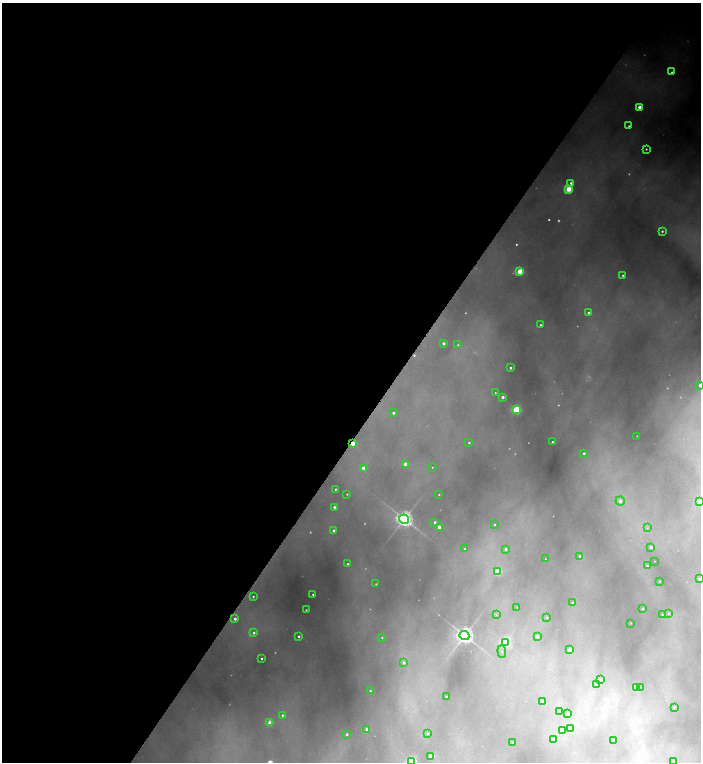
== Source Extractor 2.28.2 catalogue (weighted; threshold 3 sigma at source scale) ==
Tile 5 of 4 x 4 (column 1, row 2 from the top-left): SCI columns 304-1700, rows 3040-4558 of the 6054 x 6077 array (HDU 1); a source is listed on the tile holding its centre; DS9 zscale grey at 2 x 2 block average (1 PNG px = mean of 2 x 2 image px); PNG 703 x 764 px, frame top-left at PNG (2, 3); each listed source drawn as its Kron ellipse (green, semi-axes under 4 px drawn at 4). Shown black and unused: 56% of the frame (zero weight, under 4 of 8 exposures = <1% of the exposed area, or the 3 px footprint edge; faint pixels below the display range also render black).
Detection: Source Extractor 2.28.2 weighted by HDU 2 'WHT'; one run over the whole footprint, this tile lists its part. Background 0.434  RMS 0.013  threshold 0.052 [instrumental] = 3 sigma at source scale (4.09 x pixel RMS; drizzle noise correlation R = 1.36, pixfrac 0.8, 0.05/0.05 arcsec/px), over >= 5 px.
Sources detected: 127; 29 too faint to see at this stretch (2 x 2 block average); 1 cosmic-ray / hot-pixel residue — neither listed nor drawn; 1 coinciding with a brighter row at this scale — not listed separately; the other 96 listed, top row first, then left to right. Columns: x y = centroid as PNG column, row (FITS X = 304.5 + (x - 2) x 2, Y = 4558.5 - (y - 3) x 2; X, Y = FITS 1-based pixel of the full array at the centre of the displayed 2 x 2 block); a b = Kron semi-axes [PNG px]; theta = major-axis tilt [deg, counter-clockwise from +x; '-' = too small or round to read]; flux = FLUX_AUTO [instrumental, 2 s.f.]
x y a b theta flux
672 72 3 2 - 3.9
639 107 2 2 - 46
629 126 2 2 - 3.3
646 149 2 2 - 4.3
571 183 3 2 - 11
568 189 3 3 - 170
662 231 2 2 - 5.8
520 271 3 3 - 150
623 275 2 2 - 3.5
588 313 2 2 - 9.9
540 325 2 2 - 5.1
443 343 2 2 - 14
458 345 3 3 - 3.6
510 368 2 2 - 8.6
699 385 4 3 - 8.8
495 393 2 2 - 1.9
503 397 2 2 - 16
516 410 3 3 - 350
393 413 2 2 - 7.8
637 436 2 2 - 1.3
552 442 2 2 - 4.3
353 443 3 2 - 54
469 443 3 2 - 3.4
584 453 3 3 - 6.3
406 464 3 2 - 57
432 467 2 2 - 1.8
364 468 3 2 - 37
335 489 2 2 - 3.4
347 494 2 2 - 2.6
439 495 2 2 - 2.2
620 501 4 4 - 20
699 501 4 3 - 110
334 507 2 2 - 12
404 519 5 4 - 1800
435 522 2 2 - 8.3
494 525 2 2 - 2.7
439 527 2 2 - 31
647 528 3 3 - 2.6
334 531 2 2 - 20
651 547 2 2 - 11
465 549 3 3 - 5.2
506 549 2 2 - 7.4
580 556 3 3 - 9.6
545 559 2 2 - 1.7
654 561 2 2 - 0.89
347 564 2 2 - 5.9
647 566 2 2 - 4.4
497 571 3 3 - 180
699 579 3 2 - 5.1
660 581 2 2 - 1.4
376 584 2 2 - 2.5
313 594 2 2 - 5.2
253 597 2 2 - 4
573 603 3 3 - 4.2
517 607 2 2 - 1.5
642 609 2 2 - 4.6
306 610 2 2 - 2.7
668 613 3 3 - 2.7
662 614 3 2 - 1.8
496 615 3 3 - 2.2
547 617 2 2 - 3.5
235 619 3 2 - 10
630 623 2 2 - 2.1
254 633 4 3 - 8.1
464 635 5 4 - 2000
299 636 2 2 - 6.9
382 637 2 2 - 1.8
537 637 2 2 - 14
505 642 4 3 - 520
569 650 2 2 - 40
502 651 6 3 -85 4
261 659 2 2 - 6.2
404 663 3 3 - 8.9
600 679 2 2 - 1.2
596 684 2 2 - 2.7
636 687 3 3 - 110
640 688 3 3 - 5.9
370 691 3 3 - 3.8
446 697 2 2 - 6.4
542 701 3 3 - 2.9
674 707 3 2 - 2.6
560 712 3 3 - 8.1
568 714 2 2 - 1.6
282 715 3 3 - 5
270 723 3 2 - 83
367 729 2 2 - 22
571 729 3 2 - 46
563 730 3 3 - 57
427 733 3 3 - 2.9
347 734 2 2 - 6.8
553 740 4 3 - 3.7
613 741 2 2 - 3.4
513 743 2 2 - 3.8
431 756 3 2 - 64
411 761 3 3 - 530
674 762 2 2 - 5.4
Overlapping masked pixels (flux is a lower limit): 1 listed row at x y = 353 443
Isophote crosses this tile's border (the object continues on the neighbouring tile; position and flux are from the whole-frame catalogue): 5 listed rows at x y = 699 385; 699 501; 699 579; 411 761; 674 762